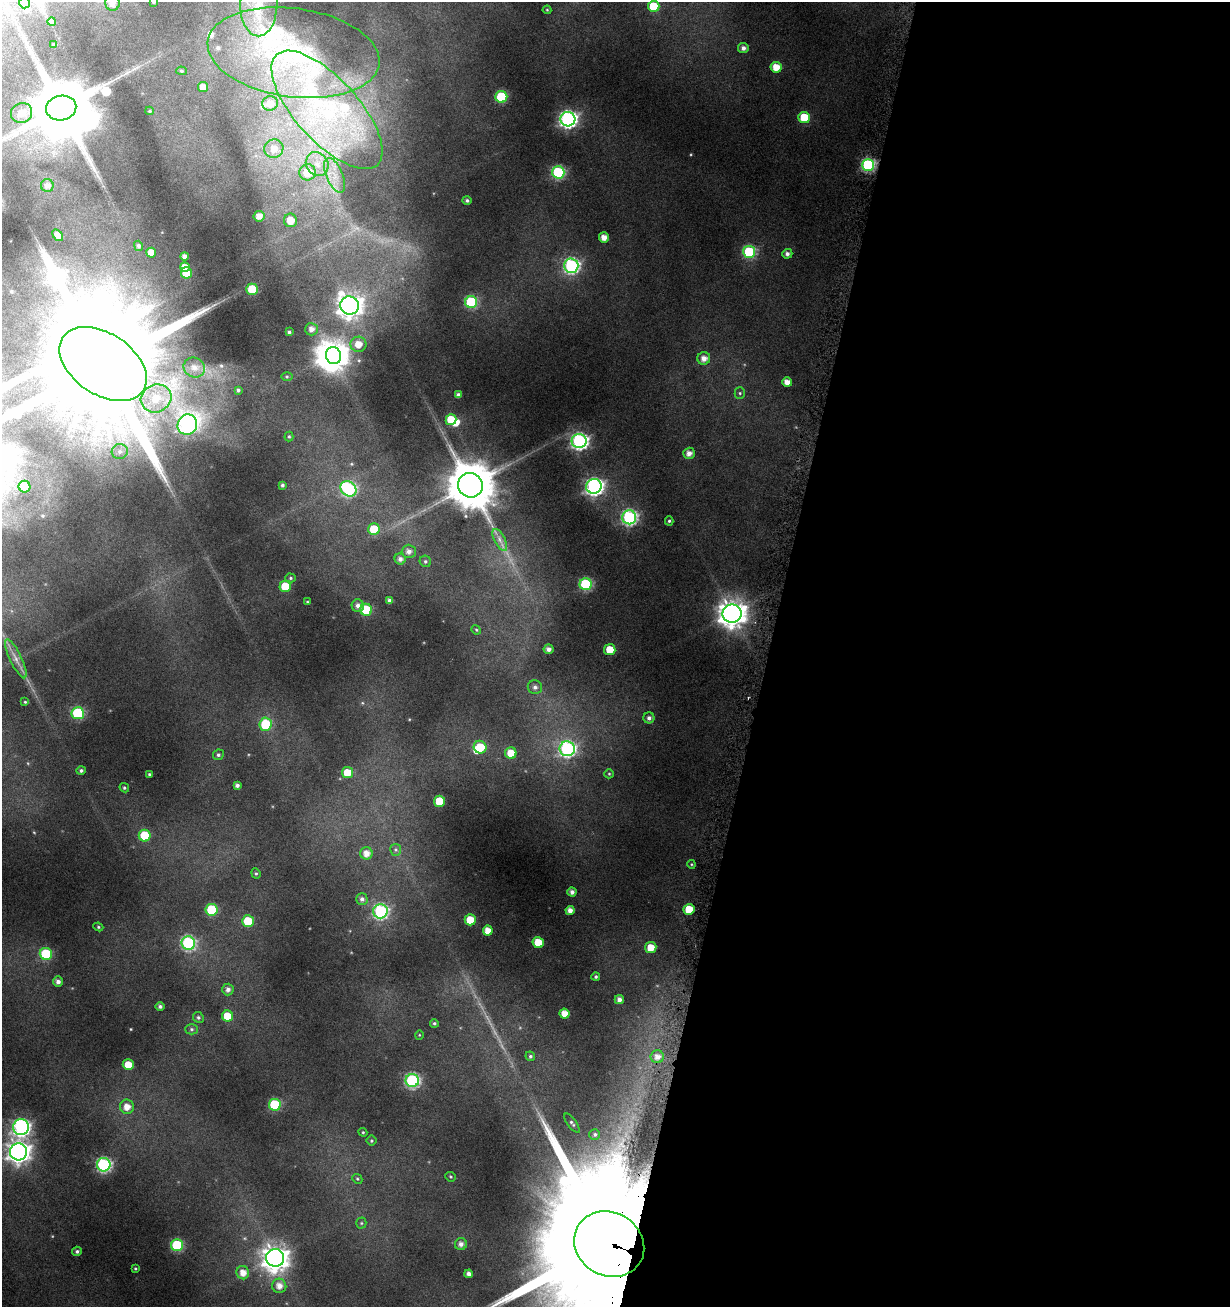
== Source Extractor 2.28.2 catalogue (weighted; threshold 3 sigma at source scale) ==
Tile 12 of 4 x 4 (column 4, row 3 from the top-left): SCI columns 3912-5139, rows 1330-2634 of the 5462 x 5246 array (HDU 1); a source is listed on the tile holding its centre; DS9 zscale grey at full resolution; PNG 1232 x 1309 px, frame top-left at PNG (2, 2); each listed source drawn as its Kron ellipse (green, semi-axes under 4 px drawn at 4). Shown black and unused: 38% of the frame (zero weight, under 4 of 8 exposures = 2% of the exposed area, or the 3 px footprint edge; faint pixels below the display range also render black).
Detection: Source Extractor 2.28.2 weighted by HDU 2 'WHT'; one run over the whole footprint, this tile lists its part. Background 0.0173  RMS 0.0094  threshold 0.0386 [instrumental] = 3 sigma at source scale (4.09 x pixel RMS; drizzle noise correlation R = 1.36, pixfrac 0.8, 0.0396/0.0396 arcsec/px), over >= 5 px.
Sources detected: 174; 3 too faint to see at this stretch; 5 inside a brighter object's white glare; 1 long thin detection or spike segment (spike, bleed or trail) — neither listed nor drawn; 7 inside a brighter listed object's ellipse — not listed separately; the other 158 listed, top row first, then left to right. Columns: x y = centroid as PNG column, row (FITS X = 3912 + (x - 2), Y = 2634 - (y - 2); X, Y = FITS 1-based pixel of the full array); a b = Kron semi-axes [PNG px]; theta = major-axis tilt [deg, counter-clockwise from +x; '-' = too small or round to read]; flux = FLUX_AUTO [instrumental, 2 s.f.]
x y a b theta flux
154 2 3 3 - 0.92
24 3 5 5 - 5.5
112 3 7 7 - 4.9
259 4 32 18 89 41
654 6 6 5 - 28
547 10 4 4 - 0.76
52 22 4 4 - 2.7
54 44 3 3 - 1.4
743 48 5 5 - 3.7
293 53 86 44 -8 160
776 67 5 5 - 11
181 71 5 4 - 1.3
203 87 5 5 - 6.5
501 97 6 6 - 54
270 103 8 7 - 6
61 108 15 12 11 7200
327 110 75 31 -48 160
150 111 4 4 - 0.93
21 113 11 10 - 9.2
804 117 6 5 - 30
568 119 7 7 - 280
274 149 9 9 - 9.6
317 164 12 11 - 12
868 165 6 6 - 120
308 172 8 8 - 23
558 172 6 6 - 100
335 175 18 8 -68 12
47 186 6 6 - 3.8
467 200 5 4 - 1.9
259 216 5 5 - 6.7
290 220 7 6 - 12
58 235 6 4 -51 6.2
604 238 5 5 - 7.6
138 246 5 4 - 2.1
749 252 6 6 - 77
151 253 5 5 - 9
787 254 5 5 - 3
184 256 4 4 - 3.3
571 266 7 7 - 190
185 267 5 4 - 6.2
186 273 6 5 - 22
252 289 5 5 - 24
471 302 6 6 - 76
350 305 9 9 - 700
311 329 6 6 - 4.7
289 332 3 3 - 1.4
358 344 8 7 - 11
334 356 8 7 - 860
704 358 6 6 - 6.5
103 364 48 30 -34 38000
194 367 11 9 -31 6.8
287 377 5 4 - 0.99
787 382 5 4 - 6.8
238 390 4 3 - 1.6
740 393 5 5 - 1.4
458 395 4 4 - 2.7
156 398 15 14 - 23
451 420 5 5 - 20
187 424 10 9 - 310
289 436 5 4 - 1.1
579 441 7 7 - 240
120 451 8 7 - 4.2
689 453 6 5 - 5.2
282 485 4 3 - 1.6
470 485 12 12 - 4300
594 486 8 7 - 300
24 487 6 6 - 22
348 489 8 7 - 130
629 517 7 7 - 170
669 521 4 4 - 1.2
374 529 6 6 - 26
500 540 12 5 -63 4.6
409 551 7 6 - 4.7
400 559 5 5 - 3.7
425 561 6 5 - 1.6
291 578 5 4 - 1.3
586 584 6 6 - 82
285 586 5 5 - 21
390 600 4 3 - 2.5
307 602 3 3 - 0.7
358 606 6 6 - 3.5
366 610 6 6 - 27
732 614 9 9 - 1000
476 630 5 4 - 0.89
549 649 5 5 - 4
610 650 5 5 - 16
16 659 21 6 -64 6.2
535 687 7 7 - 3.1
25 702 4 4 - 0.85
78 713 6 6 - 67
649 718 5 5 - 3.2
265 724 7 6 - 36
480 747 6 6 - 22
567 749 7 7 - 190
511 753 5 5 - 16
218 755 5 5 - 1.6
81 770 5 4 - 1.9
347 773 5 5 - 15
149 774 3 3 - 0.98
609 774 5 4 - 1.1
237 785 4 3 - 2.4
124 788 5 4 - 1.2
439 801 5 5 - 24
145 836 6 6 - 27
396 850 6 5 - 1.7
366 853 6 6 - 7.2
691 864 4 3 - 0.8
256 873 5 4 - 1.1
572 892 4 4 - 3.8
362 899 5 5 - 3
689 909 5 5 - 18
212 910 6 6 - 46
570 910 4 4 - 5.2
380 911 7 7 - 150
470 920 5 5 - 19
248 921 6 5 - 22
98 927 5 4 - 1.1
488 930 5 5 - 8.6
188 943 7 6 - 130
538 943 6 5 - 16
651 948 5 5 - 13
46 954 6 6 - 54
596 977 4 4 - 1.5
58 982 5 5 - 3.8
228 989 6 5 - 3.3
619 1000 4 4 - 4.1
160 1006 4 4 - 2.1
564 1014 5 5 - 9
227 1016 5 5 - 17
198 1017 6 5 - 1.7
434 1023 4 4 - 1.4
191 1029 6 5 - 1.6
419 1035 5 3 - 0.7
530 1056 5 4 - 1.4
657 1057 6 6 - 6
128 1065 5 5 - 15
412 1080 6 6 - 140
275 1105 6 6 - 61
127 1107 7 7 - 8.4
572 1123 11 4 -53 2.1
21 1127 8 7 - 280
363 1132 4 4 - 0.87
595 1134 5 5 - 1.9
371 1141 5 5 - 1.2
19 1152 8 8 - 600
104 1165 7 6 - 160
450 1177 5 4 - 1.2
357 1179 5 4 - 1.1
361 1223 5 5 - 1.2
461 1244 6 6 - 4.3
609 1244 36 31 -29 45000
177 1245 6 6 - 64
77 1251 5 4 - 1.8
275 1258 9 9 - 870
135 1268 4 3 - 0.86
243 1273 7 6 - 8.2
469 1274 4 4 - 3.8
279 1286 7 7 - 6.7
Overlapping masked pixels (flux is a lower limit): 1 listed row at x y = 609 1244
Isophote crosses this tile's border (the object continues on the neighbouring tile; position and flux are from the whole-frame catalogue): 7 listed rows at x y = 154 2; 24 3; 112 3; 259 4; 61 108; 103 364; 609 1244